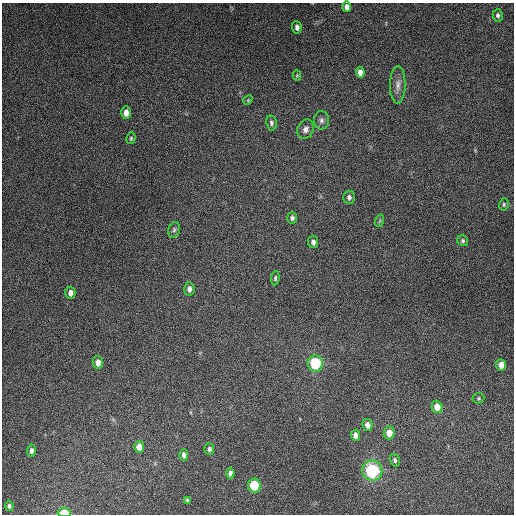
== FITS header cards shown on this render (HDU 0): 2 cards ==
NAXIS1  =                  512
NAXIS2  =                  512

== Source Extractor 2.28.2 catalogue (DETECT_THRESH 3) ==
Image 512 x 512 px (HDU 0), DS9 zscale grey, 1 PNG px = 1 image px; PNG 516 x 516 px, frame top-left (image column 1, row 512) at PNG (2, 3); each listed source drawn as its Kron ellipse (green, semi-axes under 4 px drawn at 4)
Background 4860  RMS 310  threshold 921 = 3 sigma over >= 5 px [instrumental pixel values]
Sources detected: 41; all 41 listed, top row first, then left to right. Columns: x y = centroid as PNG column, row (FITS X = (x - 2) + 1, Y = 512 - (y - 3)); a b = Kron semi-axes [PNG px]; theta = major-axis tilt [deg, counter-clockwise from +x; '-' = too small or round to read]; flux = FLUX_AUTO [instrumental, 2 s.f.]
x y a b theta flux
347 7 5 4 - 9.7e+04
498 15 6 5 - 4.9e+04
297 27 6 4 -85 8.3e+04
360 72 5 4 - 1.2e+05
297 75 5 4 - 2.0e+04
398 85 18 8 90 1.6e+05
248 100 5 4 - 2.1e+04
126 113 6 5 - 1.5e+05
321 120 9 7 -88 7.4e+04
271 123 8 5 -79 5.2e+04
306 129 10 8 67 9.9e+04
131 138 6 4 76 2.8e+04
349 197 6 5 - 6.8e+04
504 204 6 4 77 3.2e+04
292 218 6 5 - 5.2e+04
379 221 6 4 70 2.9e+04
174 230 8 5 74 4.9e+04
463 241 6 5 - 3.8e+04
313 242 6 5 - 7.8e+04
275 278 7 4 84 3.3e+04
189 289 6 5 - 9.4e+04
70 293 6 5 - 1.0e+05
98 362 6 5 - 1.5e+05
315 363 8 8 - 1.1e+06
501 365 6 5 - 1.7e+05
478 398 6 5 - 3.0e+04
437 407 6 5 - 1.9e+05
367 425 6 5 - 1.2e+05
389 433 6 5 - 2.4e+05
356 435 6 4 -85 1.2e+05
139 447 6 5 - 1.8e+05
209 449 6 5 - 5.4e+04
31 451 6 4 85 6.8e+04
184 455 6 4 89 7.2e+04
395 460 6 5 - 4.4e+04
372 470 10 10 - 1.7e+06
230 473 5 4 - 6.1e+04
254 485 7 6 - 6.9e+05
187 500 4 4 - 3.1e+04
9 506 5 3 - 3.9e+04
64 513 7 4 -4 4.7e+05
At the frame edge (FLAGS 8, measured only in part): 1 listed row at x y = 64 513